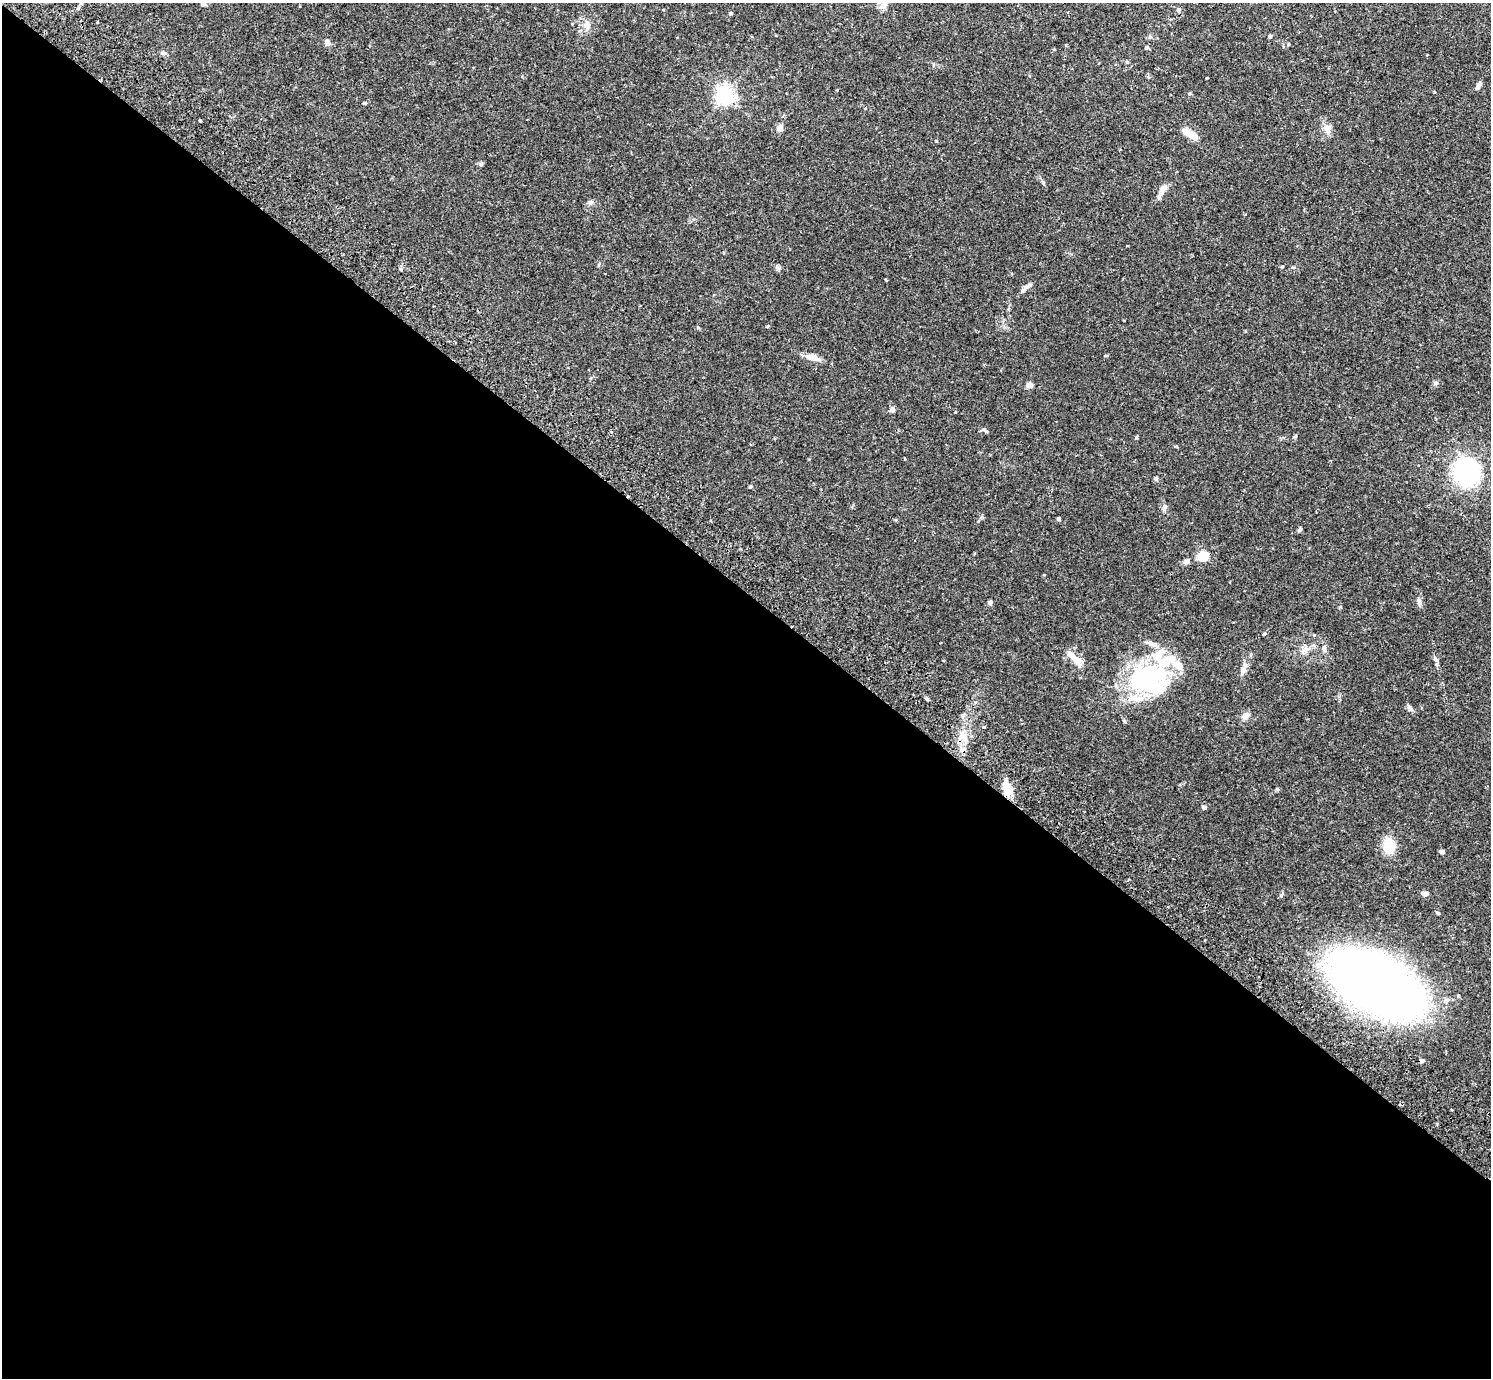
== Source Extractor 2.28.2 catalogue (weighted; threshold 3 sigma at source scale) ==
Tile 14 of 4 x 4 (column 2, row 4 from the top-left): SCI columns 1529-3017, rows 203-1578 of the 6033 x 6050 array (HDU 1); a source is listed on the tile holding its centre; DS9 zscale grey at full resolution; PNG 1493 x 1380 px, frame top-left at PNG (2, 3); no overlay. Shown black and unused: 57% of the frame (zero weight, under 2 of 3 exposures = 3% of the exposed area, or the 3 px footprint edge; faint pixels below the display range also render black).
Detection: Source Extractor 2.28.2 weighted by HDU 2 'WHT'; one run over the whole footprint, this tile lists its part. Background 0.0961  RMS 0.0062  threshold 0.0281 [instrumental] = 3 sigma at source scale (4.5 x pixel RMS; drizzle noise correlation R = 1.50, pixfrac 1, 0.05/0.05 arcsec/px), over >= 5 px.
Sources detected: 65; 2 cosmic-ray / hot-pixel residue — not listed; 4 inside a brighter listed object's ellipse — not listed separately; the other 59 listed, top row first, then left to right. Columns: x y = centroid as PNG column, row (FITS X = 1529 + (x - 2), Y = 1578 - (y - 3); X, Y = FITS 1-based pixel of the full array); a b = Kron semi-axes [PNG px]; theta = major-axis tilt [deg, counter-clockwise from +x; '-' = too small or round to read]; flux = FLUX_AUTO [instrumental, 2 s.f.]
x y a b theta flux
203 4 8 4 9 0.86
1178 10 5 5 - 1.4
97 22 3 2 - 0.75
587 25 10 6 -77 2.4
1270 36 4 4 - 1.3
327 42 7 6 - 2.5
1288 44 4 4 - 0.67
1146 48 5 5 - 1.1
163 53 8 5 -17 1.2
1207 77 3 2 - 0.71
1478 85 10 5 61 1.9
725 95 6 6 - 250
200 120 3 2 - 0.86
780 128 4 4 - 8.4
1327 128 14 8 -78 4.1
1191 134 17 6 -32 9.2
936 141 4 3 - 0.44
481 164 6 5 - 1.1
1163 189 14 8 59 3.7
590 202 7 6 - 1.6
1282 266 4 3 - 0.61
1026 288 19 4 40 2.4
768 326 5 3 - 0.54
812 357 16 9 -17 4.9
1435 383 6 5 - 1.1
1029 385 8 6 -12 2.3
892 409 5 4 - 3
985 431 8 4 -39 0.99
1136 437 4 3 - 1
1466 472 30 27 -81 61
1156 479 6 5 - 0.92
750 487 5 3 - 0.6
1058 519 4 4 - 0.99
896 520 4 3 - 0.65
1299 530 7 4 45 0.95
1203 556 12 10 14 9
1187 561 8 6 24 1.9
990 602 5 5 - 1.3
1419 602 11 5 -78 2.1
1264 634 5 4 - 1.1
1324 649 10 5 -75 1.8
1074 658 23 7 -43 6.8
1436 659 7 5 -31 1.1
1244 670 11 7 53 2.5
1149 679 51 38 -10 71
926 698 5 4 - 0.93
975 702 4 4 - 1
1245 716 8 6 50 4
963 736 11 7 -26 4
1277 789 6 4 -89 0.69
1007 790 18 10 -67 8.1
1204 807 4 4 - 2.5
1389 845 17 12 -79 13
1442 852 5 4 - 1.4
1128 880 3 2 - 0.65
1425 894 7 5 -9 2.3
1438 913 5 4 - 0.68
1376 984 54 32 -29 720
1422 1061 4 4 - 5.1
Overlapping masked pixels (flux is a lower limit): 2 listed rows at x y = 1007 790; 1422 1061
Unlisted compact peaks at least as high as the median listed source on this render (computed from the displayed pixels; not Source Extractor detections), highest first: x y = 1314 635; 1410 707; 1281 895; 777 267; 1165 506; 1043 182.